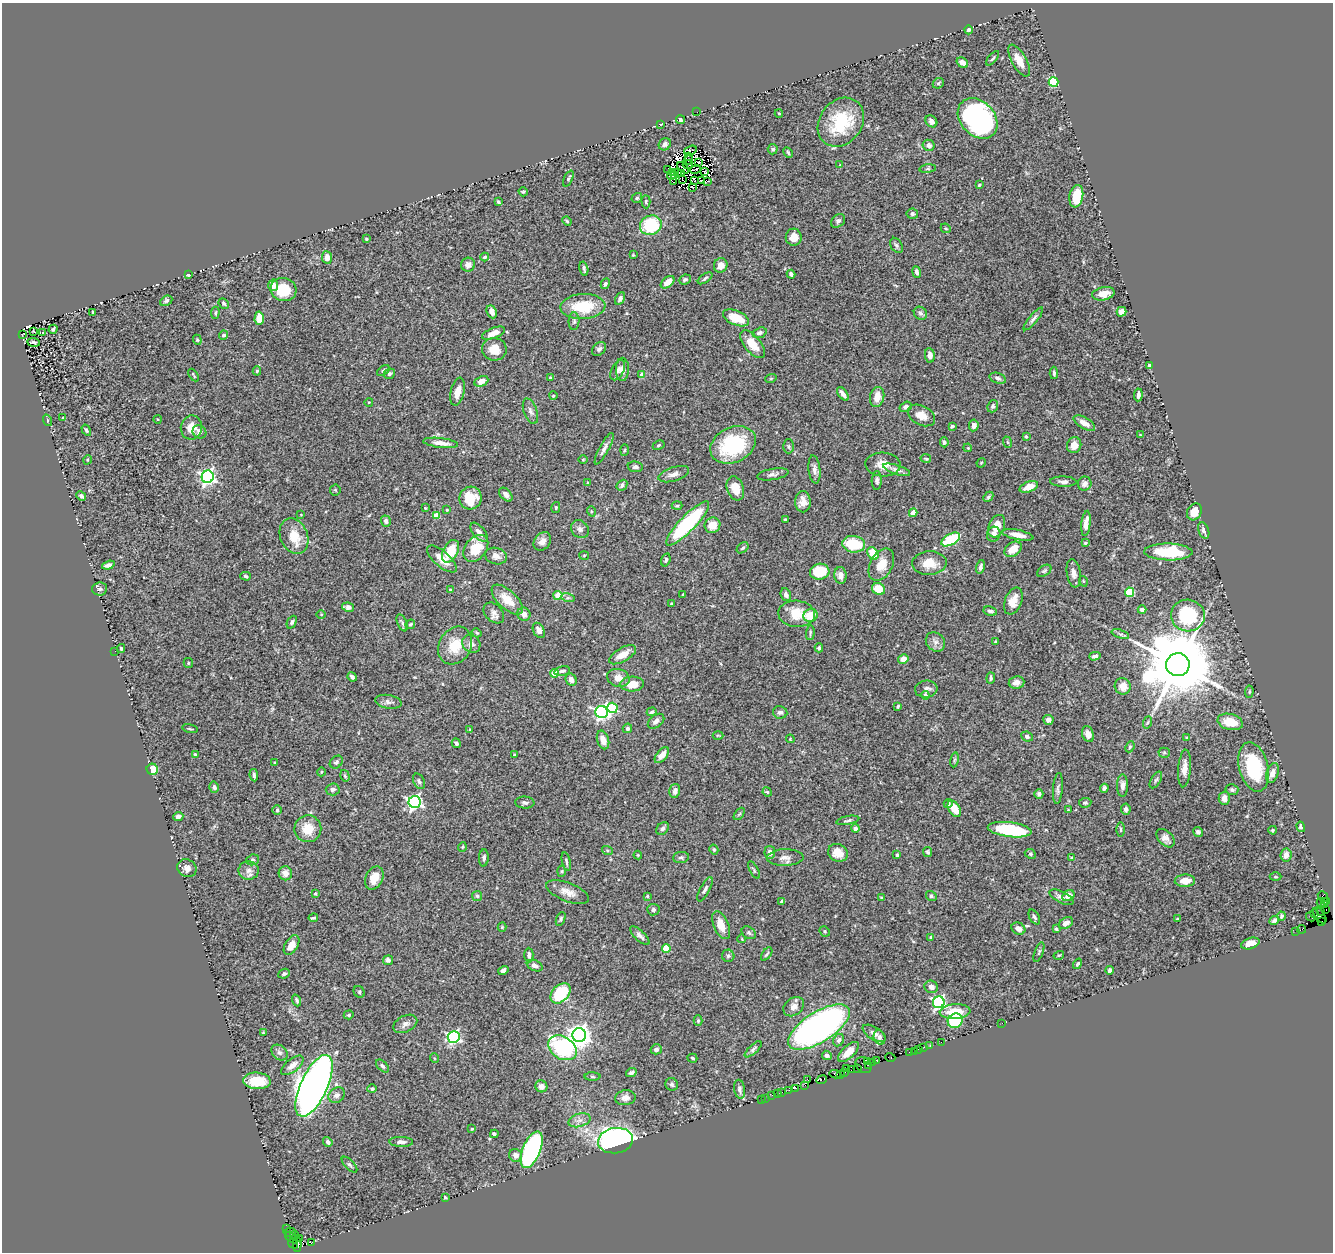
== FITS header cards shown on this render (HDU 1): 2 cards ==
NAXIS1  =                 1331
NAXIS2  =                 1250

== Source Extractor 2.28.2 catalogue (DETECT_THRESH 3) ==
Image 1331 x 1250 px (HDU 1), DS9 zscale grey, 1 PNG px = 1 image px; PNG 1335 x 1254 px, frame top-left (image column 1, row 1250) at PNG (2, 3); each listed source drawn as its Kron ellipse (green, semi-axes under 4 px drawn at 4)
Background 0.77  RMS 0.026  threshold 0.0792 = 3 sigma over >= 5 px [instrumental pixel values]
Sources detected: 498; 9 with non-positive FLUX_AUTO (blend fragments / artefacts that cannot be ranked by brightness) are neither listed nor drawn; the other 489 listed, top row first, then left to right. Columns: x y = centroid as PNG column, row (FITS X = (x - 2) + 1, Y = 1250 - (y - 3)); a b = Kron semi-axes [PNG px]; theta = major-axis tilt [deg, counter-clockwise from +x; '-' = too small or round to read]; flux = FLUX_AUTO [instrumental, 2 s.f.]
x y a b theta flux
969 30 4 4 - 3.8
993 58 9 3 49 2.6
1019 60 18 7 -61 21
962 63 6 4 -36 8.8
1054 82 5 5 - 120
938 83 6 5 - 2.6
697 112 2 2 - 18
779 113 4 3 - 1.3
978 118 22 17 -46 340
680 120 4 3 - 3.1
931 121 6 5 - 8.6
841 122 26 21 53 91
661 124 3 2 - 1.3
665 144 6 5 - 4.6
929 145 6 5 - 6.6
773 149 5 5 - 4
690 150 7 3 17 9.5
788 152 6 3 -62 2.1
688 156 3 2 - 2.8
689 160 5 2 - 2
698 163 3 2 - 0.57
688 164 5 2 - 0.75
840 165 4 4 - 1.4
683 168 7 2 -44 0.15
695 169 5 2 - 1
928 169 8 4 8 2.9
668 170 4 2 - 5
704 172 3 2 - 2
673 173 3 2 - 1.9
678 173 4 2 - 1.2
682 173 2 2 - 1.3
674 175 3 2 - 0.27
671 176 4 2 - 1.2
568 178 8 3 65 3
682 179 2 2 - 0.51
695 180 2 2 - 2.7
701 181 2 2 - 0.92
707 181 3 2 - 4.1
674 182 3 3 - 1.4
979 185 3 3 - 2
692 188 4 2 - 0.97
523 192 5 4 - 2.1
1076 196 11 6 80 53
637 198 5 4 - 3.2
498 202 4 3 - 2.6
646 202 6 4 -88 3
912 214 6 5 - 3.7
567 221 5 4 - 2.2
838 221 8 6 41 4.5
651 225 11 9 25 98
946 228 5 4 - 1.9
794 237 8 8 - 15
366 239 3 3 - 2.6
896 245 8 5 -59 4
633 255 3 3 - 1.3
327 257 6 5 - 13
485 257 4 3 - 2.6
468 265 7 7 - 9.9
721 265 7 6 - 14
584 269 7 3 -76 3.7
917 272 6 4 -80 5.7
791 274 4 3 - 4.9
188 275 3 3 - 2.5
705 278 8 4 35 3.3
685 279 6 4 24 3.6
668 282 8 5 39 13
605 284 5 4 - 3.6
273 285 6 5 - 12
283 289 13 11 -15 50
1103 294 11 6 12 19
620 298 7 4 61 4.6
166 301 6 4 28 3.4
224 303 5 4 - 3.3
583 306 22 12 3 68
93 312 3 2 - 1.6
492 312 7 5 -66 8.7
1121 312 5 5 - 10
215 313 6 4 84 2.3
920 313 7 6 - 4.4
259 318 7 4 87 29
736 318 14 7 -23 36
1033 319 14 4 50 5.4
574 321 9 5 87 4
53 329 5 3 - 3
33 331 3 2 - 1.7
43 333 3 3 - 6.1
494 333 12 5 21 15
760 333 7 5 19 4.6
22 335 3 2 - 29
223 335 4 4 - 4.7
197 340 5 4 - 2
33 342 6 3 -7 3.5
752 344 16 8 -51 27
494 349 12 11 - 24
599 349 8 6 41 5
930 355 7 5 -84 7.5
1149 365 3 3 - 1.8
622 369 11 6 89 10
383 370 7 4 37 3.1
618 370 11 6 63 7.3
257 371 5 4 - 2.6
1054 373 6 3 -85 3.2
389 374 5 5 - 4.1
193 375 7 2 -56 1.7
642 375 4 4 - 18
550 378 4 3 - 1.8
771 378 6 3 19 1.7
998 378 8 5 -18 4.8
481 381 7 5 25 10
458 392 14 6 77 16
843 394 8 4 -54 9.5
1138 395 6 3 86 5.8
553 396 4 2 - 1.2
877 397 10 7 78 22
369 402 4 2 - 1.1
993 406 6 5 - 3.9
906 407 6 4 31 5
530 411 13 6 -69 7.1
921 415 14 9 -27 18
63 417 4 2 - 1
158 419 4 3 - 1.4
47 420 6 3 -72 1.5
1084 423 12 5 -29 14
974 425 6 5 - 7.2
952 426 4 3 - 3.5
191 427 12 10 82 21
86 430 6 4 -58 2.8
199 432 7 6 - 6.2
1140 435 3 3 - 1.2
1026 436 4 3 - 2.2
944 442 5 4 - 3.3
1007 442 6 3 -71 2.1
441 443 18 5 -7 14
659 445 6 4 28 2.4
733 445 24 17 26 130
1074 445 8 7 - 14
789 446 7 5 -90 2.9
968 448 4 3 - 1.6
604 449 18 4 61 8.6
624 450 5 3 - 1.9
926 458 5 2 - 1.9
583 459 5 3 - 1.5
87 460 5 3 - 1.6
981 463 5 3 - 1.6
883 465 17 12 -3 21
635 467 7 5 -7 4.7
814 469 14 6 -84 8.6
897 470 14 4 -18 7.3
674 474 16 7 18 11
773 474 16 5 9 7.2
208 477 6 6 - 560
877 481 9 5 88 4.7
587 482 4 2 - 1.2
1063 482 13 5 -2 6.9
1085 484 7 6 - 6.9
622 485 6 5 - 5.1
1029 487 9 5 21 18
735 488 12 8 -71 23
335 490 5 5 - 2.4
506 495 8 5 -45 7.6
81 496 5 4 - 4.6
988 497 5 4 - 2.8
470 498 11 11 - 40
803 502 10 8 -89 14
677 506 5 3 - 1.9
556 507 5 4 - 2.9
425 508 3 3 - 1.7
447 510 3 2 - 1.4
591 511 5 3 - 1.6
1194 512 9 7 61 19
913 513 4 4 - 17
301 515 4 2 - 1.1
436 516 4 4 - 28
785 519 3 3 - 1.5
386 521 5 5 - 5.3
688 523 29 8 46 190
1086 523 13 4 85 13
712 525 8 7 - 25
997 526 12 7 67 23
580 529 9 8 - 6.6
1204 530 8 5 -70 6.5
479 532 11 6 -50 9.3
994 534 7 6 - 9.4
1018 535 16 5 -12 15
294 536 18 13 -67 36
951 539 10 5 29 79
542 541 10 7 53 12
1085 543 4 4 - 1.8
854 544 11 8 -8 73
476 548 15 10 51 40
743 548 6 4 39 3.4
1013 549 9 6 35 22
450 551 12 7 64 44
1168 552 24 8 -1 98
873 553 7 5 -59 38
584 555 5 3 - 1.7
496 556 11 8 -16 11
442 559 18 7 -41 25
666 560 7 4 74 3.4
929 563 17 11 3 28
108 565 6 4 18 7
881 565 17 11 61 27
980 567 7 4 75 5.1
1044 571 8 5 34 3.2
820 572 10 8 14 64
1074 573 14 7 -81 11
840 575 8 6 -85 9.8
245 576 5 4 - 2.7
1083 581 5 3 - 1.5
99 589 7 6 - 4.4
878 589 7 5 -24 34
450 590 4 3 - 1.7
1129 592 4 4 - 84
683 594 3 3 - 2
558 595 4 4 - 32
786 595 6 5 - 6.1
568 598 7 4 -17 3.6
507 600 19 9 -43 33
1013 601 14 8 68 19
671 603 4 3 - 1.6
348 607 6 4 -10 7.1
1142 610 4 3 - 7.8
990 611 7 4 -12 5.2
494 613 12 8 -45 9.1
321 614 5 3 - 1.3
524 614 7 6 - 10
797 614 18 13 -4 41
811 615 7 6 - 33
1188 615 17 16 - 120
292 622 7 4 64 3.9
402 623 9 5 -66 4
410 624 5 4 - 2
539 630 8 5 -62 10
477 633 5 4 - 2.7
810 633 7 4 87 3
1120 634 9 4 -19 3.8
995 641 3 2 - 1.8
935 642 10 8 -43 9.1
471 644 9 8 - 9.2
455 646 20 16 59 41
121 648 4 3 - 2.4
819 648 4 4 - 3.8
115 651 2 2 - 0.85
623 655 15 6 30 19
1095 656 6 4 16 5
903 659 5 4 - 14
188 663 5 4 - 2.2
1178 665 12 11 - 26000
562 671 8 4 11 5.3
554 673 4 4 - 45
352 677 5 4 - 4.8
618 678 11 9 -15 15
991 678 5 4 - 3
571 680 6 5 - 9.5
1016 682 8 6 7 9.2
632 684 12 7 2 23
1123 686 8 8 - 14
926 689 11 8 7 8.2
1249 692 6 4 84 2.4
925 695 4 4 - 5.8
388 702 13 7 -10 7.1
898 706 4 3 - 2.1
612 708 5 5 - 100
602 712 6 6 - 400
652 712 5 4 - 3.2
780 712 7 6 - 5.8
1048 720 5 5 - 7.2
656 721 9 6 39 7.7
1148 722 6 4 70 2.5
1230 722 13 8 -13 32
627 728 5 4 - 5
190 729 8 2 -14 2
470 729 3 3 - 1.4
1088 734 8 5 -68 8.8
718 735 5 3 - 1.7
1027 736 6 4 -26 4.3
1187 738 4 4 - 1.9
790 739 4 3 - 1.7
603 740 9 6 -73 15
456 743 5 3 - 4.5
1130 747 6 4 66 2.9
1164 753 5 5 - 2.7
195 754 3 3 - 1.9
514 755 3 3 - 1.4
662 755 9 5 50 15
955 760 7 4 80 2.6
336 762 7 5 44 4.1
275 763 3 3 - 1.5
1254 767 25 14 -75 97
1184 768 19 6 85 16
152 769 6 5 - 26
321 772 4 3 - 1.6
1272 773 10 6 72 11
254 775 6 4 -82 3.6
345 776 6 4 -73 2.7
1156 780 9 4 59 4
419 781 8 5 -63 4
1122 785 11 5 90 7.8
214 787 5 4 - 5.3
1058 788 15 5 85 5.3
1104 788 4 4 - 5
333 789 7 6 - 5.9
1232 790 6 5 - 3.7
675 791 7 5 76 7.6
767 792 5 4 - 2.1
1039 794 5 4 - 4.9
1224 798 6 5 - 12
415 802 6 6 - 400
525 802 9 6 -4 4.6
1085 803 6 5 - 3.1
948 804 4 4 - 3.9
954 809 9 5 -57 26
1126 809 5 4 - 4.6
277 810 5 4 - 2.7
1068 810 3 3 - 1.4
739 814 7 3 52 2.5
178 816 5 4 - 6.4
848 820 12 4 11 4.1
1301 827 5 4 - 5
855 828 4 4 - 5.1
308 829 13 13 - 32
663 829 7 5 44 4
1010 830 22 7 -7 120
1121 830 7 3 -90 2.2
1273 830 4 3 - 2.2
1198 832 5 4 - 3.8
1165 838 11 7 -45 9.1
462 847 5 3 - 1.5
607 850 5 3 - 2.1
714 850 5 4 - 2.8
770 852 6 5 - 8.4
928 852 5 4 - 3.4
838 853 10 8 -27 24
1030 854 6 4 -24 2.8
638 855 4 4 - 1.5
897 855 4 3 - 4.8
1286 855 6 5 - 9.7
681 857 8 5 6 3.8
785 857 18 8 2 11
484 858 8 5 87 4.6
1072 858 4 3 - 2.5
253 860 6 5 - 3.3
566 862 9 3 -77 3.4
187 868 10 8 -31 11
249 870 10 9 - 10
754 870 9 4 -61 2.8
562 871 5 3 - 2
285 873 7 6 - 13
1275 877 6 3 -1 1.7
374 878 12 8 64 25
1185 881 10 6 3 20
705 889 13 5 62 5.5
568 892 22 9 -21 18
315 894 3 3 - 2.2
477 896 5 5 - 3
647 896 3 3 - 1.7
931 896 5 5 - 3.6
1068 896 7 5 31 11
1061 897 13 5 -27 8.8
1323 897 6 4 -49 41
882 898 4 3 - 2.9
1326 901 3 2 - 5.5
781 902 4 3 - 3.2
1321 902 4 2 - 34
1325 904 4 2 - 1.2
653 910 6 5 - 5.3
1326 910 2 2 - 12
1321 911 2 2 - 8.6
1314 913 2 2 - 64
1320 915 9 5 -54 290
1282 916 4 3 - 2.9
1034 917 8 4 -60 4.5
1311 917 5 2 - 66
313 918 5 3 - 2.4
561 919 7 4 68 3.1
1178 919 3 3 - 1.8
1274 920 5 4 - 4.6
1322 921 4 3 - 58
1066 923 8 5 31 11
721 925 15 7 -67 23
502 927 4 4 - 1.6
1018 929 7 5 -30 8.4
1056 929 4 3 - 2.6
1302 929 4 2 - 19
825 931 5 4 - 2.7
1296 931 2 2 - 6.3
749 933 8 5 -35 4.1
640 936 12 5 -43 6.9
931 937 3 3 - 4.7
742 939 4 2 - 1.3
1250 944 9 5 18 13
291 945 11 6 58 17
666 948 4 4 - 59
1039 952 10 4 70 3.1
767 954 8 3 55 3
529 955 7 4 -89 5.5
1059 955 5 3 - 1.8
728 956 6 6 - 3.5
388 960 5 5 - 4.9
1077 964 5 4 - 2.8
535 966 8 5 -24 6.8
503 970 5 4 - 4.9
1110 970 4 4 - 4.6
284 974 6 4 25 4.1
931 987 7 6 - 8.1
359 992 6 5 - 2.8
560 993 12 8 47 110
297 1000 6 3 -70 3.1
939 1002 6 6 - 330
794 1007 11 8 38 11
955 1012 15 7 5 38
349 1015 5 4 - 2.3
698 1021 5 4 - 2.4
955 1021 8 7 - 94
1002 1023 2 2 - 28
405 1024 13 8 27 9.4
819 1027 35 15 32 800
263 1033 3 3 - 1.5
874 1033 13 6 -32 8.7
579 1035 7 7 - 1400
454 1037 6 6 - 320
880 1037 7 5 -68 6
839 1040 6 5 - 4.9
941 1042 2 2 - 14
930 1045 3 2 - 6.1
924 1047 2 2 - 11
562 1048 15 11 -32 190
656 1049 5 5 - 5.7
753 1049 11 4 43 4.4
918 1049 2 2 - 25
914 1051 2 2 - 6.6
848 1052 13 6 44 23
909 1052 2 2 - 19
279 1053 9 7 -41 5.8
827 1055 5 4 - 5.5
890 1057 5 3 - 9.2
434 1058 5 3 - 1.4
692 1058 5 4 - 2.7
876 1060 4 3 - 11
868 1062 2 2 - 9.6
872 1063 4 2 - 22
292 1065 13 6 39 13
864 1065 9 7 -46 57
869 1065 3 2 - 8.8
382 1066 8 4 -45 4
858 1068 4 2 - 31
847 1069 3 2 - 21
851 1070 2 2 - 2.6
845 1072 2 2 - 7.8
631 1073 5 4 - 5
835 1074 5 3 - 10
841 1074 3 2 - 9.9
592 1077 8 4 -1 3.1
808 1080 3 2 - 3.4
821 1080 5 3 - 28
257 1081 14 8 -4 46
672 1084 6 6 - 3.8
805 1085 3 2 - 7.2
314 1086 33 13 65 1700
541 1086 6 6 - 10
796 1088 3 2 - 6.4
372 1089 4 4 - 4.5
740 1089 9 5 -81 5.4
789 1090 3 2 - 4.5
782 1092 3 3 - 25
777 1094 3 2 - 3.2
337 1095 9 7 33 7.8
772 1095 2 2 - 7.8
625 1098 10 7 7 10
765 1098 3 2 - 2.1
762 1099 3 2 - 8.2
579 1120 11 6 17 9.9
472 1129 4 3 - 1.6
494 1134 4 3 - 3.8
615 1141 18 12 9 670
328 1142 5 4 - 5.6
401 1142 12 5 -1 7.1
532 1150 19 9 68 390
516 1155 7 6 - 8.8
349 1165 10 4 -46 4.1
445 1198 3 3 - 2.5
287 1228 3 2 - 23
290 1232 6 3 6 44
294 1235 4 2 - 25
291 1238 7 3 -40 57
299 1238 2 2 - 110
311 1243 3 2 - 29
293 1244 5 2 - 24
297 1244 8 4 -88 79
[9 non-positive-flux detections neither listed nor drawn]